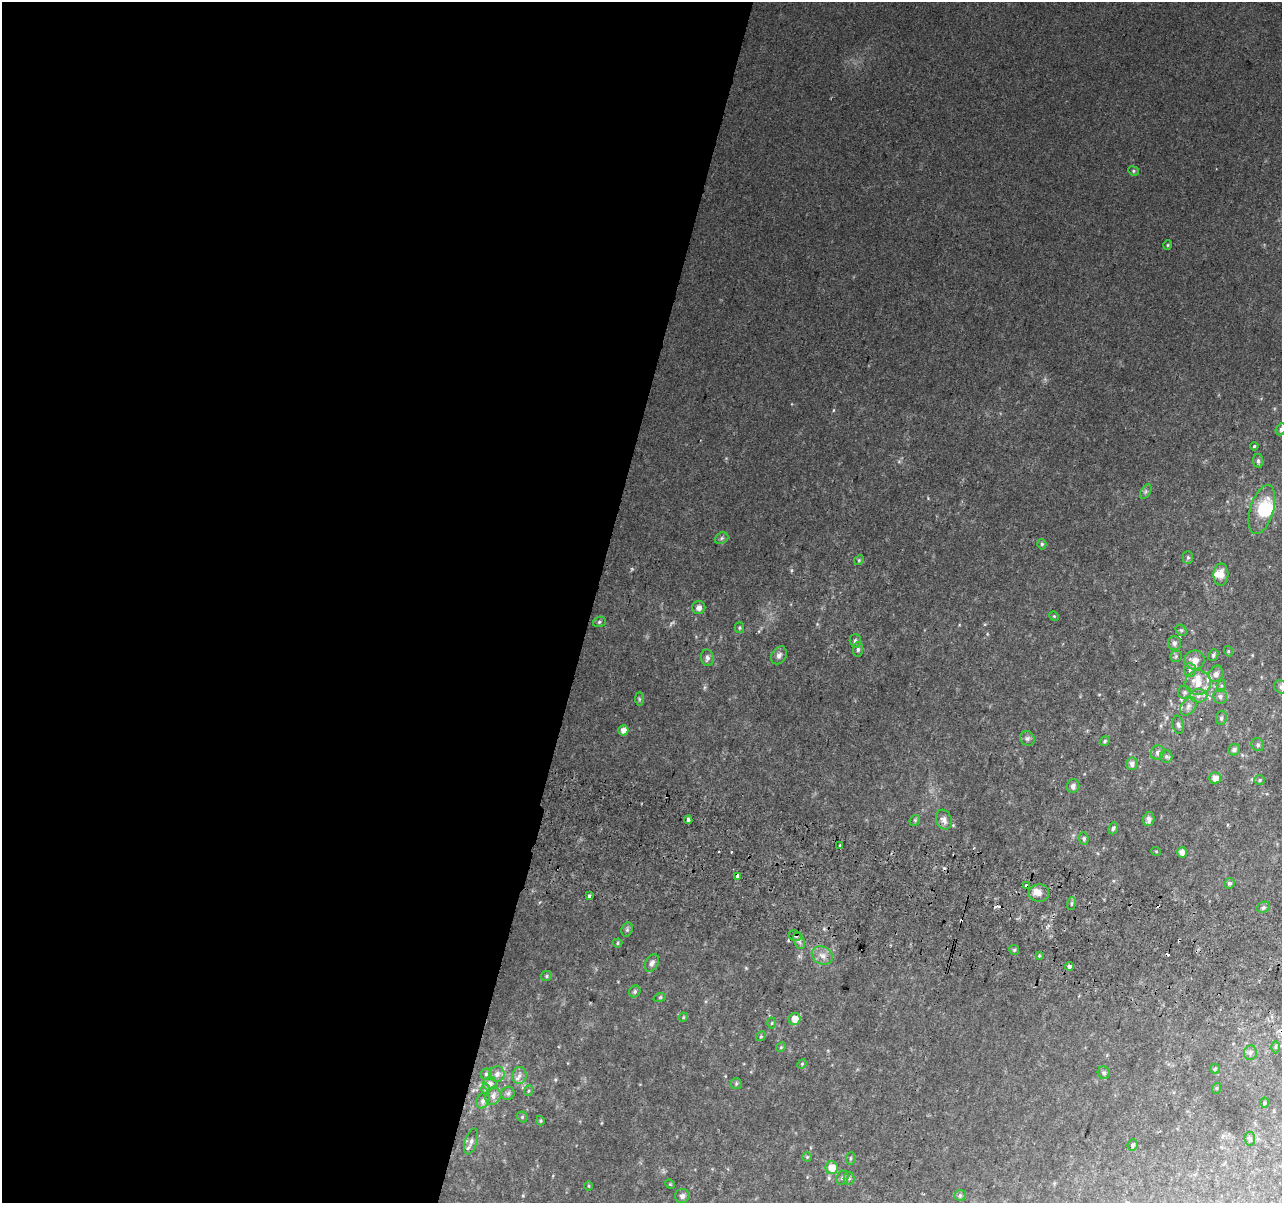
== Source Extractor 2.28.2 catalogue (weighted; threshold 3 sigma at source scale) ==
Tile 5 of 4 x 4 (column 1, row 2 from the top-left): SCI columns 20-1299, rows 2729-3929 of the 5152 x 5395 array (HDU 1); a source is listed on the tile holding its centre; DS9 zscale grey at full resolution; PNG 1284 x 1205 px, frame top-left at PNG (2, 2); each listed source drawn as its Kron ellipse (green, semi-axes under 4 px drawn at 4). Shown black and unused: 46% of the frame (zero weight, under 2 of 3 exposures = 2% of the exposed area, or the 3 px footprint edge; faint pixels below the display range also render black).
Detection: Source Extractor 2.28.2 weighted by HDU 2 'WHT'; one run over the whole footprint, this tile lists its part. Background 0.0671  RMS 0.0096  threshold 0.0433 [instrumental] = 3 sigma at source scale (4.5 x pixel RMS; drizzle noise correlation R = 1.50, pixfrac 1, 0.0396/0.0396 arcsec/px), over >= 5 px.
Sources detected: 130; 1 too faint to see at this stretch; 1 inside a brighter object's white glare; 8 cosmic-ray / hot-pixel residue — neither listed nor drawn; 7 inside a brighter listed object's ellipse — not listed separately; the other 113 listed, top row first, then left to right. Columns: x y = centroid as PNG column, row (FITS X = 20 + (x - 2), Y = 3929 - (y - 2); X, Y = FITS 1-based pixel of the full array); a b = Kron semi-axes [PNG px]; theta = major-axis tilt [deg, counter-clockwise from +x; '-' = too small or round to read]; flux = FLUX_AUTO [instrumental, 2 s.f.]
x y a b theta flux
1133 171 5 4 - 1.4
1168 245 5 4 - 1.2
1281 429 6 5 - 2.4
1254 446 4 3 - 1.1
1258 461 7 5 -82 2.3
1146 491 8 4 59 2
1262 509 25 11 73 30
721 538 7 5 22 2.2
1042 544 5 4 - 1.7
1188 557 6 5 - 1.8
859 560 5 4 - 1.2
1221 575 11 7 88 8.3
699 608 7 6 - 5.1
1054 616 5 4 - 1
599 622 6 5 - 1.8
739 628 5 5 - 1.4
1181 630 6 5 - 1.7
855 641 7 5 -89 2.6
1174 643 7 6 - 3.5
858 649 7 5 87 2.5
1228 651 5 3 - 0.89
779 655 9 7 57 3.8
1213 655 6 4 65 2
1176 656 6 5 - 1.9
707 658 8 6 -77 3.4
1195 660 10 9 - 8.8
1190 670 7 6 - 2.6
1216 674 8 7 - 4.8
1198 682 13 12 - 13
1221 686 6 4 72 1.5
1281 687 7 6 - 2.2
1184 692 6 6 - 2.7
1198 696 9 6 1 4.5
1220 697 7 7 - 3
639 699 7 4 -89 1.4
1188 706 10 7 52 4.2
1221 718 7 5 79 2.3
1178 725 9 5 -77 2.4
623 730 5 5 - 6.6
1027 738 8 7 - 2.7
1105 741 5 4 - 1.6
1258 745 7 6 - 2.4
1234 750 6 5 - 3.4
1158 753 7 6 - 2.9
1166 756 6 6 - 2.2
1132 764 6 6 - 3.6
1215 778 6 5 - 7.7
1260 780 5 5 - 1.5
1073 786 7 6 - 3.3
1149 819 7 5 80 4.3
688 820 4 3 - 9.5
915 820 6 4 47 1.4
944 820 10 7 -67 5.7
1113 828 6 4 69 2.1
1084 839 6 5 - 2
840 845 3 3 - 3.1
1156 851 5 3 - 0.73
1182 852 5 5 - 5.1
737 877 4 3 - 7.4
1229 883 5 5 - 2.1
1027 885 4 3 - 6.8
1039 893 10 8 -4 6.5
589 896 3 3 - 2.5
1071 903 6 3 71 1.4
1263 907 7 5 21 1.9
627 929 7 5 70 1.9
795 935 6 5 - 4.2
799 941 8 5 -69 3
617 943 5 4 - 1.2
1014 950 5 4 - 1.5
822 955 11 8 -25 6.2
1039 955 4 3 - 1.1
652 963 9 6 62 3.4
1069 966 4 3 - 9.5
546 976 6 5 - 1.6
635 991 6 5 - 2
660 997 6 4 19 1.2
683 1017 5 4 - 1.2
795 1019 6 6 - 9.5
772 1023 5 3 - 0.98
761 1036 5 4 - 1.5
781 1047 5 4 - 1.1
1276 1047 6 4 89 1.3
1250 1053 7 6 - 3
802 1064 5 4 - 1
1215 1069 5 5 - 1.2
1104 1073 6 6 - 2.1
486 1074 5 5 - 1.7
497 1074 8 7 - 4.2
519 1076 8 7 - 4.2
490 1084 7 6 - 4
736 1084 6 5 - 1.5
1217 1088 5 3 - 0.95
485 1089 6 4 89 1.5
528 1091 5 3 - 1.1
508 1093 7 6 - 2.4
493 1096 9 7 72 4.4
483 1101 8 6 61 3.7
1264 1103 5 3 - 1.1
522 1117 6 5 - 1.4
540 1121 4 4 - 1.2
1250 1139 7 5 -83 2.2
471 1141 13 6 72 4.4
1132 1145 6 5 - 1.9
807 1157 5 4 - 1.2
850 1158 6 4 84 1.6
832 1168 6 6 - 14
842 1178 7 6 - 2.4
849 1178 6 5 - 1.9
670 1184 5 4 - 0.93
589 1186 5 3 - 0.92
960 1195 6 5 - 1.7
682 1196 7 7 - 3.4
Overlapping masked pixels (flux is a lower limit): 3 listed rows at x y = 737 877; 1027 885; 795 935
Isophote crosses this tile's border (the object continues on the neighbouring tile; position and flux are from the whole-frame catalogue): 2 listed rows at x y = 1281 429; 1281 687